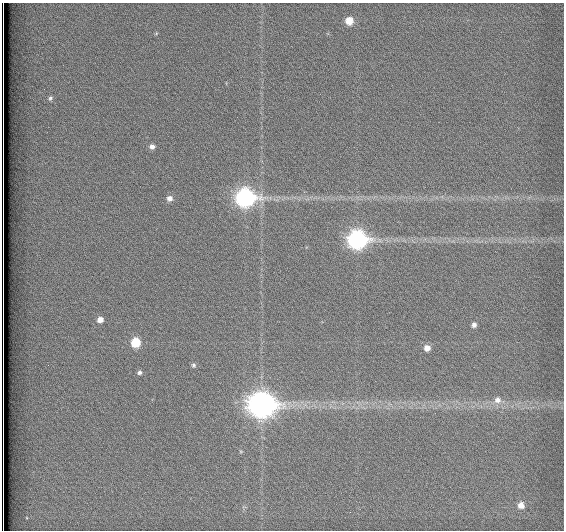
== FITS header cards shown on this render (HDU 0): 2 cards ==
NAXIS1  =                  562          / # of pixels in <axis direction>
NAXIS2  =                  528          / # of pixels in <axis direction>

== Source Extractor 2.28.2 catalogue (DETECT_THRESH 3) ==
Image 562 x 528 px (HDU 0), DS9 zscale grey, 1 PNG px = 1 image px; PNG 566 x 532 px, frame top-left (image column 1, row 528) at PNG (2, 3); no overlay
Background 1790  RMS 4.8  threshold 14.3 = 3 sigma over >= 5 px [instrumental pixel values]
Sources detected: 16; all 16 listed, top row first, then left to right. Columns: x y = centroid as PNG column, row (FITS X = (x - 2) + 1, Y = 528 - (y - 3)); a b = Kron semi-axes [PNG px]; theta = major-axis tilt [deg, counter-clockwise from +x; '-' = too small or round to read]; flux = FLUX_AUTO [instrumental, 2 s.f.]
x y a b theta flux
349 21 7 6 - 6200
50 98 7 5 61 660
152 147 6 6 - 1500
169 198 7 6 - 1800
245 198 9 8 - 130000
357 240 9 8 - 130000
100 320 7 6 - 2200
474 325 6 5 - 1200
135 342 7 6 - 11000
427 348 6 6 - 2500
194 365 7 6 - 690
139 372 5 5 - 760
497 400 9 9 - 2400
261 405 11 10 - 400000
521 505 8 7 - 3000
3 528 7 2 -90 2000
At the frame edge (FLAGS 8, measured only in part): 1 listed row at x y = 3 528